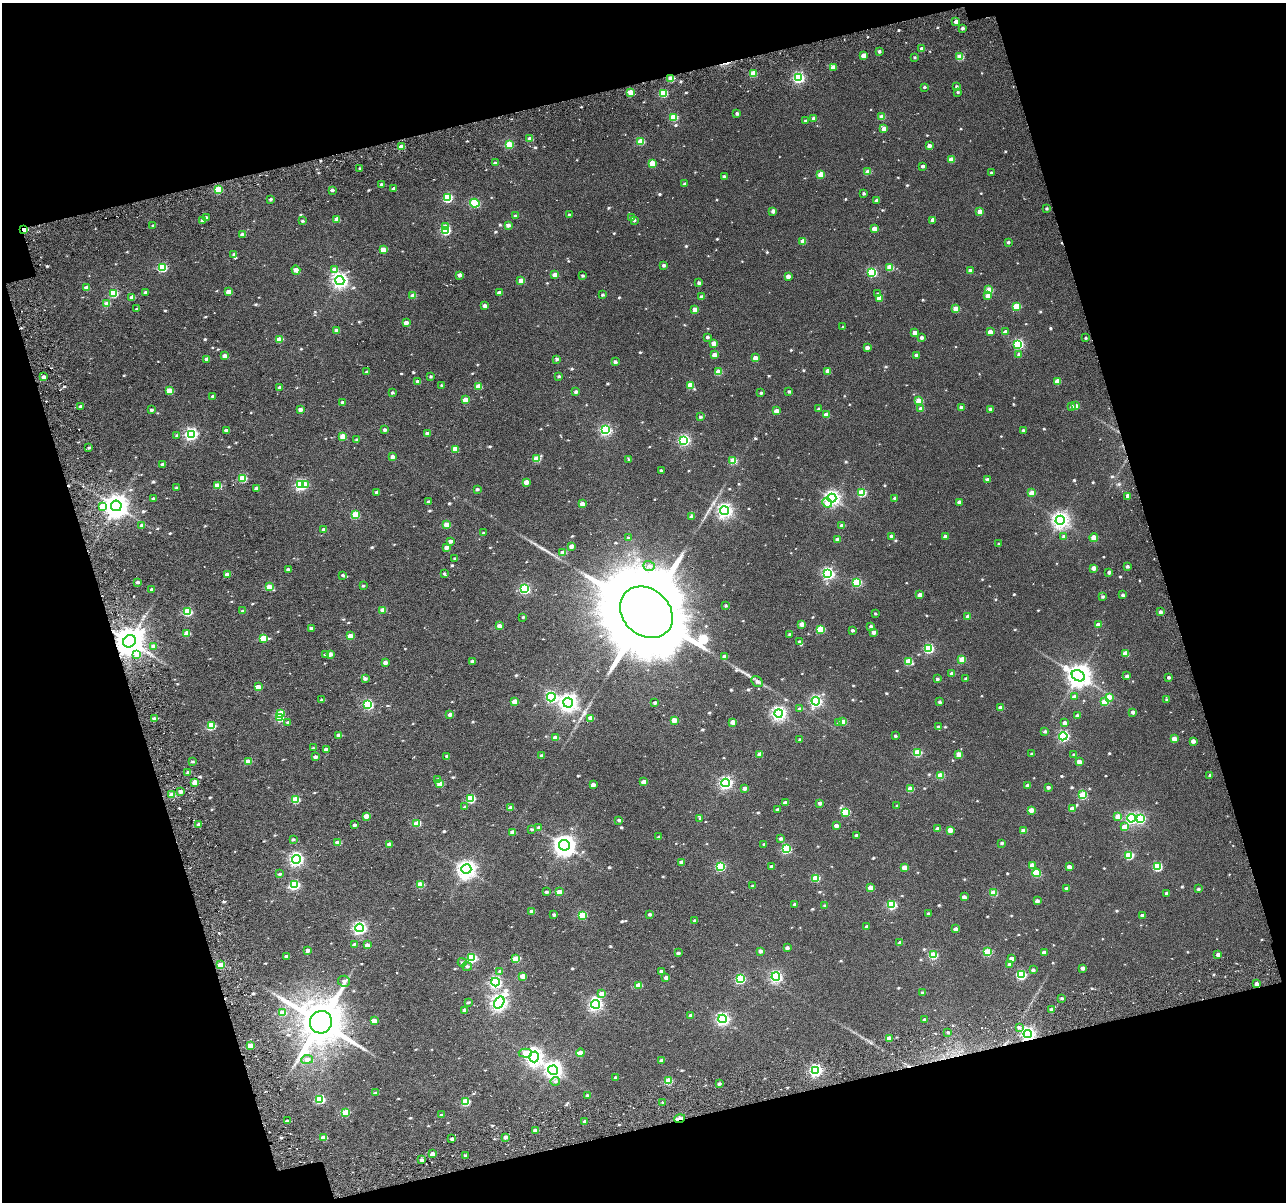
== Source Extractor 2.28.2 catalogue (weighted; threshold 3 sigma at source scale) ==
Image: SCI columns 104-2670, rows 178-2577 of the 2787 x 2720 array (HDU 1 of 3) = the unmasked area's bounding box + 8 px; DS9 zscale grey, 2 x 2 block average (1 PNG px = mean of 2 x 2 image px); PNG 1288 x 1204 px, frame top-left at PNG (2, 3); each listed source drawn as its Kron ellipse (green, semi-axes under 4 px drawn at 4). Shown black and unused: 33% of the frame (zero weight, under 5 of 10 exposures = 14% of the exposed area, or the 3 px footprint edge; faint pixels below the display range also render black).
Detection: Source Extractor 2.28.2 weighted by HDU 2 'WHT'. Background 0.0438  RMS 0.026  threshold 0.106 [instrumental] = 3 sigma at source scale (4.09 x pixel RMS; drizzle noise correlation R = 1.36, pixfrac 0.8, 0.0396/0.0396 arcsec/px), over >= 5 px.
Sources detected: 853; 2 inside a brighter object's white glare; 7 cosmic-ray / hot-pixel residue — neither listed nor drawn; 3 inside a brighter listed object's ellipse — not listed separately; of the other 841, all 500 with FLUX_AUTO >= 8.17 (the completeness limit of this list) listed and drawn (341 fainter detections not listed), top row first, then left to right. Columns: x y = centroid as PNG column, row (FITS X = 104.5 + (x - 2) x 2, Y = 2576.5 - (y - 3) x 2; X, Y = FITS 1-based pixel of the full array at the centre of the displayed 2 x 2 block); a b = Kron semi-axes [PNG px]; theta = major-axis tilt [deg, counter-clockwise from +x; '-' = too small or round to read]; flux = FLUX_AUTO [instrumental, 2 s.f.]
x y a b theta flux
956 21 3 3 - 27
962 28 3 2 - 16
922 49 3 3 - 36
879 52 3 2 - 14
863 55 3 3 - 58
915 57 2 2 - 8.3
960 57 3 3 - 130
833 67 3 3 - 73
753 73 3 3 - 130
798 78 4 4 - 860
671 79 3 3 - 130
956 86 2 2 - 11
924 87 2 2 - 11
631 92 3 3 - 87
958 92 3 2 - 8.6
663 93 3 3 - 260
737 114 3 2 - 15
674 117 3 3 - 190
882 117 3 3 - 85
814 118 3 3 - 29
805 121 3 2 - 11
884 129 3 3 - 42
530 139 3 3 - 65
641 141 3 3 - 170
509 144 3 3 - 210
929 146 3 3 - 31
401 147 3 3 - 71
951 159 3 3 - 67
495 163 3 3 - 14
652 163 3 3 - 110
923 166 3 2 - 15
360 168 3 3 - 11
868 172 3 3 - 86
991 173 2 2 - 11
821 174 3 3 - 98
724 176 3 2 - 12
381 184 2 2 - 10
684 184 3 3 - 16
394 189 3 2 - 16
218 190 3 3 - 190
332 190 3 2 - 16
864 193 2 2 - 11
448 198 3 3 - 350
271 199 3 3 - 13
876 201 3 3 - 34
475 203 5 3 - 410
1046 208 3 2 - 10
773 211 3 3 - 26
980 211 3 3 - 61
569 215 3 2 - 12
515 216 3 3 - 10
206 217 3 3 - 14
631 218 3 3 - 15
337 219 3 3 - 67
203 220 3 3 - 32
634 220 3 3 - 13
933 220 3 3 - 31
302 221 3 2 - 8.7
153 225 3 2 - 9.8
508 225 3 3 - 29
445 226 3 3 - 64
23 229 2 2 - 220
874 229 3 3 - 74
446 230 4 3 - 480
242 235 3 3 - 21
803 241 3 3 - 66
1008 242 3 2 - 12
383 250 3 3 - 100
234 254 3 3 - 14
663 265 3 2 - 16
162 267 4 3 - 350
890 267 3 3 - 160
335 269 4 3 - 46
296 270 4 3 - 51
970 271 3 3 - 45
872 272 4 3 - 420
460 275 3 3 - 29
555 275 3 3 - 62
583 276 2 2 - 13
788 276 3 3 - 41
340 280 5 4 - 1900
521 280 3 3 - 54
699 283 3 2 - 18
86 288 3 3 - 46
989 290 3 3 - 130
145 292 3 2 - 13
229 292 3 3 - 85
114 293 3 3 - 280
499 293 3 3 - 40
877 294 3 3 - 8.2
603 295 3 2 - 12
413 296 3 3 - 73
988 296 3 3 - 44
701 297 3 3 - 17
132 298 3 3 - 33
879 298 3 3 - 56
107 304 3 3 - 89
485 306 3 3 - 36
1016 306 3 3 - 160
137 309 2 2 - 9.8
956 309 3 3 - 110
695 310 3 3 - 60
406 323 3 3 - 37
843 327 3 2 - 8.7
337 331 3 3 - 30
990 332 3 3 - 62
1005 332 3 3 - 31
915 333 3 3 - 58
707 337 2 2 - 14
922 337 3 2 - 20
1086 338 2 2 - 8.8
279 339 3 3 - 110
714 343 3 3 - 63
1018 344 4 4 - 550
867 348 3 3 - 25
714 355 3 3 - 49
916 355 3 3 - 16
1019 355 3 3 - 15
224 356 3 3 - 33
755 358 3 3 - 58
207 359 3 2 - 33
557 359 4 3 - 13
615 362 3 2 - 19
828 371 3 3 - 53
367 372 3 3 - 9.9
718 372 3 3 - 120
559 376 3 2 - 9.5
43 377 3 2 - 32
431 377 3 3 - 8.9
1057 381 3 3 - 82
418 382 3 2 - 29
441 385 3 2 - 8.7
690 385 3 3 - 110
478 386 3 3 - 94
280 387 3 3 - 14
169 391 3 3 - 100
789 391 2 2 - 13
576 392 3 3 - 16
392 393 3 2 - 11
761 393 3 2 - 9.9
213 396 3 2 - 10
465 400 3 3 - 92
919 401 3 3 - 140
342 403 3 3 - 17
80 406 3 2 - 15
1076 406 3 3 - 29
961 407 3 2 - 24
1072 407 3 3 - 22
300 409 3 3 - 32
818 409 3 3 - 9.8
921 409 3 3 - 36
990 409 3 2 - 26
151 410 3 3 - 14
776 411 3 3 - 59
826 415 3 3 - 66
700 417 3 3 - 12
385 430 3 2 - 17
605 430 4 4 - 730
1023 430 3 2 - 12
226 431 3 2 - 29
191 434 4 4 - 1000
427 434 3 3 - 27
177 435 4 3 - 9.2
343 436 3 3 - 82
357 440 3 2 - 15
684 440 4 4 - 820
89 448 3 3 - 9
455 449 3 3 - 99
392 457 3 3 - 24
537 459 3 3 - 140
629 460 4 2 - 11
733 461 3 3 - 160
163 464 3 3 - 17
661 470 3 2 - 11
242 478 3 3 - 230
988 480 3 3 - 29
526 482 3 3 - 68
301 485 4 4 - 750
305 485 4 3 - 34
218 486 3 3 - 140
176 488 3 2 - 11
257 488 3 3 - 21
477 489 3 2 - 14
377 492 3 3 - 26
862 493 3 3 - 270
1032 493 3 3 - 95
1128 496 3 3 - 40
832 498 4 4 - 1900
895 498 3 2 - 15
153 499 3 2 - 15
428 502 3 3 - 19
959 502 3 2 - 27
827 503 5 4 - 45
582 504 3 3 - 74
102 506 4 3 - 77
116 506 5 5 - 6000
725 511 4 4 - 1800
355 515 3 3 - 220
691 517 3 3 - 25
1060 520 4 4 - 2500
142 525 3 3 - 17
447 525 3 3 - 120
842 525 3 3 - 30
324 529 2 2 - 16
483 533 3 3 - 8.5
891 536 3 2 - 15
945 537 3 3 - 28
1064 537 3 3 - 20
1094 537 4 3 - 76
628 538 3 3 - 9.2
837 539 3 2 - 23
450 541 3 3 - 22
999 544 2 2 - 9.8
571 546 3 3 - 38
446 547 3 3 - 38
563 553 3 3 - 87
455 559 3 2 - 16
649 566 6 5 - 22
1127 566 3 2 - 15
1093 568 3 3 - 43
288 570 3 2 - 17
1109 572 3 2 - 21
444 573 3 3 - 8.2
828 574 4 4 - 910
227 575 3 3 - 45
343 575 3 2 - 9.9
138 582 3 2 - 16
857 582 3 3 - 330
363 586 3 3 - 9.3
269 587 3 3 - 120
152 589 3 2 - 15
524 589 4 3 - 570
920 595 3 3 - 43
1123 595 3 2 - 15
1103 597 3 3 - 12
726 606 2 2 - 9.1
383 610 3 3 - 66
242 611 3 2 - 8.3
187 612 4 3 - 290
646 612 29 23 -41 89000
1160 612 3 2 - 22
875 614 2 2 - 8.3
968 616 3 3 - 31
523 617 3 2 - 8.6
802 624 3 3 - 46
1098 625 3 3 - 65
499 626 3 3 - 41
871 626 4 3 - 14
311 628 2 2 - 14
821 629 3 3 - 200
853 630 3 2 - 14
873 632 3 3 - 26
187 633 3 3 - 79
790 634 3 2 - 12
350 636 3 3 - 100
263 638 3 3 - 140
129 641 7 6 - 11000
800 642 3 3 - 19
153 646 4 3 - 18
929 648 4 3 - 490
137 654 4 3 - 69
330 654 3 3 - 33
1125 654 3 3 - 120
325 655 3 3 - 13
725 656 3 3 - 46
962 659 3 3 - 110
472 661 3 3 - 16
385 662 3 3 - 28
908 662 3 3 - 180
952 674 3 3 - 25
1078 676 7 5 -29 5600
1127 676 3 3 - 19
1168 677 3 2 - 14
365 679 3 3 - 16
937 679 3 2 - 11
966 679 3 2 - 16
757 682 6 5 - 19
258 687 3 3 - 80
551 697 4 4 - 720
1074 697 3 3 - 31
1109 697 3 3 - 59
322 700 3 3 - 16
1167 700 3 3 - 10
515 701 3 3 - 73
816 701 4 4 - 970
939 702 3 2 - 13
1105 702 3 3 - 140
568 703 5 5 - 2800
655 703 3 2 - 14
368 704 4 3 - 530
1000 708 3 3 - 37
799 709 3 3 - 12
1133 712 3 3 - 20
281 713 3 3 - 120
779 713 4 4 - 1600
450 714 3 3 - 22
1077 716 3 3 - 17
279 717 3 3 - 230
590 718 3 3 - 44
154 719 3 2 - 23
674 720 3 3 - 89
288 722 3 3 - 12
733 722 3 3 - 51
843 722 3 3 - 87
839 723 3 3 - 18
1065 723 3 2 - 34
211 726 3 3 - 250
938 727 3 3 - 15
1045 731 3 3 - 11
339 735 3 2 - 36
895 736 2 2 - 10
1063 736 4 4 - 730
556 738 3 3 - 62
1174 739 3 3 - 66
800 740 3 2 - 9.3
1193 741 3 3 - 37
313 748 3 3 - 9.6
326 749 3 2 - 26
917 753 3 3 - 250
759 754 4 3 - 33
1032 754 3 2 - 15
541 755 3 3 - 10
959 755 4 3 - 65
1074 755 3 3 - 11
447 756 3 2 - 11
315 757 3 2 - 26
248 761 3 3 - 95
193 762 3 2 - 11
1079 762 3 3 - 53
188 772 3 2 - 14
1210 775 2 2 - 14
940 776 3 3 - 130
437 779 4 3 - 9.5
195 782 3 3 - 67
644 782 3 3 - 72
726 783 4 4 - 1200
440 784 3 3 - 110
593 785 3 3 - 35
1027 786 3 2 - 28
1048 787 2 2 - 18
745 788 3 3 - 20
910 789 3 3 - 120
180 791 3 3 - 20
172 795 3 3 - 75
1083 795 3 3 - 230
470 798 3 3 - 320
296 800 3 3 - 250
785 803 3 3 - 27
820 803 3 3 - 27
897 806 2 2 - 8.2
465 807 4 3 - 8.3
511 808 3 3 - 48
1072 809 3 3 - 66
777 810 3 2 - 13
1031 810 3 3 - 59
845 812 3 3 - 240
366 816 3 3 - 64
1118 816 3 3 - 71
700 818 3 3 - 8.7
1131 818 4 4 - 740
1140 818 4 4 - 470
619 820 3 2 - 15
417 823 3 3 - 130
198 824 3 3 - 13
354 825 3 2 - 15
836 826 3 3 - 26
539 827 4 3 - 12
1124 827 3 3 - 78
532 829 3 3 - 8.7
938 829 3 3 - 43
950 830 3 3 - 62
1024 831 3 3 - 61
512 832 3 3 - 35
856 835 3 3 - 18
658 837 4 3 - 10
293 839 3 2 - 9.5
781 839 3 3 - 14
338 843 3 3 - 72
1002 843 3 3 - 13
389 844 3 3 - 31
564 845 5 5 - 4300
764 845 2 2 - 14
786 849 4 3 - 390
1129 855 4 3 - 270
296 859 4 4 - 1400
681 862 3 3 - 22
1032 865 3 3 - 28
772 866 3 3 - 21
720 867 4 3 - 400
904 867 3 3 - 88
1069 867 3 3 - 34
1157 867 4 3 - 310
466 869 5 5 - 3100
1036 873 4 3 - 220
280 874 3 2 - 11
816 878 3 3 - 190
420 884 3 3 - 160
294 885 4 3 - 420
753 886 3 3 - 11
870 888 3 3 - 58
1066 888 3 3 - 13
1198 889 3 2 - 12
546 892 3 2 - 13
559 892 3 3 - 90
994 893 3 3 - 150
1166 893 3 3 - 14
964 897 3 3 - 27
1037 901 3 3 - 25
795 904 3 2 - 12
891 905 4 3 - 350
825 906 3 3 - 16
532 911 3 3 - 24
928 913 3 3 - 11
554 914 3 3 - 12
650 914 3 2 - 16
582 915 3 3 - 260
1142 915 3 3 - 20
695 921 3 2 - 20
867 927 3 3 - 28
360 928 4 4 - 1300
955 929 3 3 - 25
900 943 3 2 - 28
354 944 4 3 - 9.3
367 945 3 3 - 35
787 948 3 2 - 18
308 950 3 2 - 28
760 951 3 3 - 23
987 952 3 3 - 240
1044 952 3 3 - 45
678 953 3 3 - 14
1218 954 3 3 - 27
933 955 4 3 - 250
287 956 3 2 - 19
472 958 4 3 - 330
1011 958 3 3 - 36
516 959 4 3 - 170
462 962 4 3 - 12
1009 964 3 3 - 16
220 965 3 3 - 110
467 966 5 3 - 10
1083 968 3 3 - 24
1033 970 3 3 - 15
500 971 4 3 - 15
661 971 3 3 - 18
1021 975 4 3 - 420
523 976 3 3 - 69
776 977 4 4 - 800
666 978 3 3 - 24
740 979 4 3 - 420
344 981 6 5 - 22
495 982 4 4 - 920
1256 984 3 3 - 30
639 985 3 3 - 93
922 993 3 3 - 14
602 994 3 3 - 57
1062 998 3 2 - 8.3
468 1002 3 2 - 8.3
499 1002 6 4 55 2200
595 1004 4 4 - 1300
1051 1009 3 3 - 14
464 1010 3 3 - 28
282 1013 3 3 - 87
691 1015 3 2 - 32
722 1019 4 4 - 1200
924 1020 3 2 - 16
374 1021 3 3 - 63
321 1022 11 11 - 25000
1019 1027 4 4 - 12
948 1032 3 2 - 10
1028 1034 4 4 - 1600
889 1038 3 3 - 63
251 1046 3 3 - 61
525 1053 7 4 -2 44
581 1053 4 3 - 49
534 1057 5 5 - 2400
307 1059 6 4 10 22
661 1060 3 2 - 18
553 1070 5 4 - 2000
816 1070 4 4 - 930
616 1077 3 2 - 12
555 1081 5 4 - 13
668 1081 3 3 - 190
719 1084 3 2 - 14
375 1093 3 3 - 10
587 1095 3 3 - 9.7
320 1099 4 3 - 300
465 1102 3 3 - 260
663 1103 3 3 - 9.4
345 1112 4 3 - 160
441 1115 4 3 - 8.7
680 1118 6 2 13 72
288 1121 3 3 - 13
585 1122 3 2 - 30
535 1130 3 3 - 29
506 1137 3 3 - 28
323 1138 3 3 - 86
452 1139 3 2 - 18
432 1154 3 3 - 25
465 1155 3 2 - 10
422 1160 3 3 - 19
Overlapping masked pixels (flux is a lower limit): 5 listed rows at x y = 671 79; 23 229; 129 641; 1028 1034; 680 1118